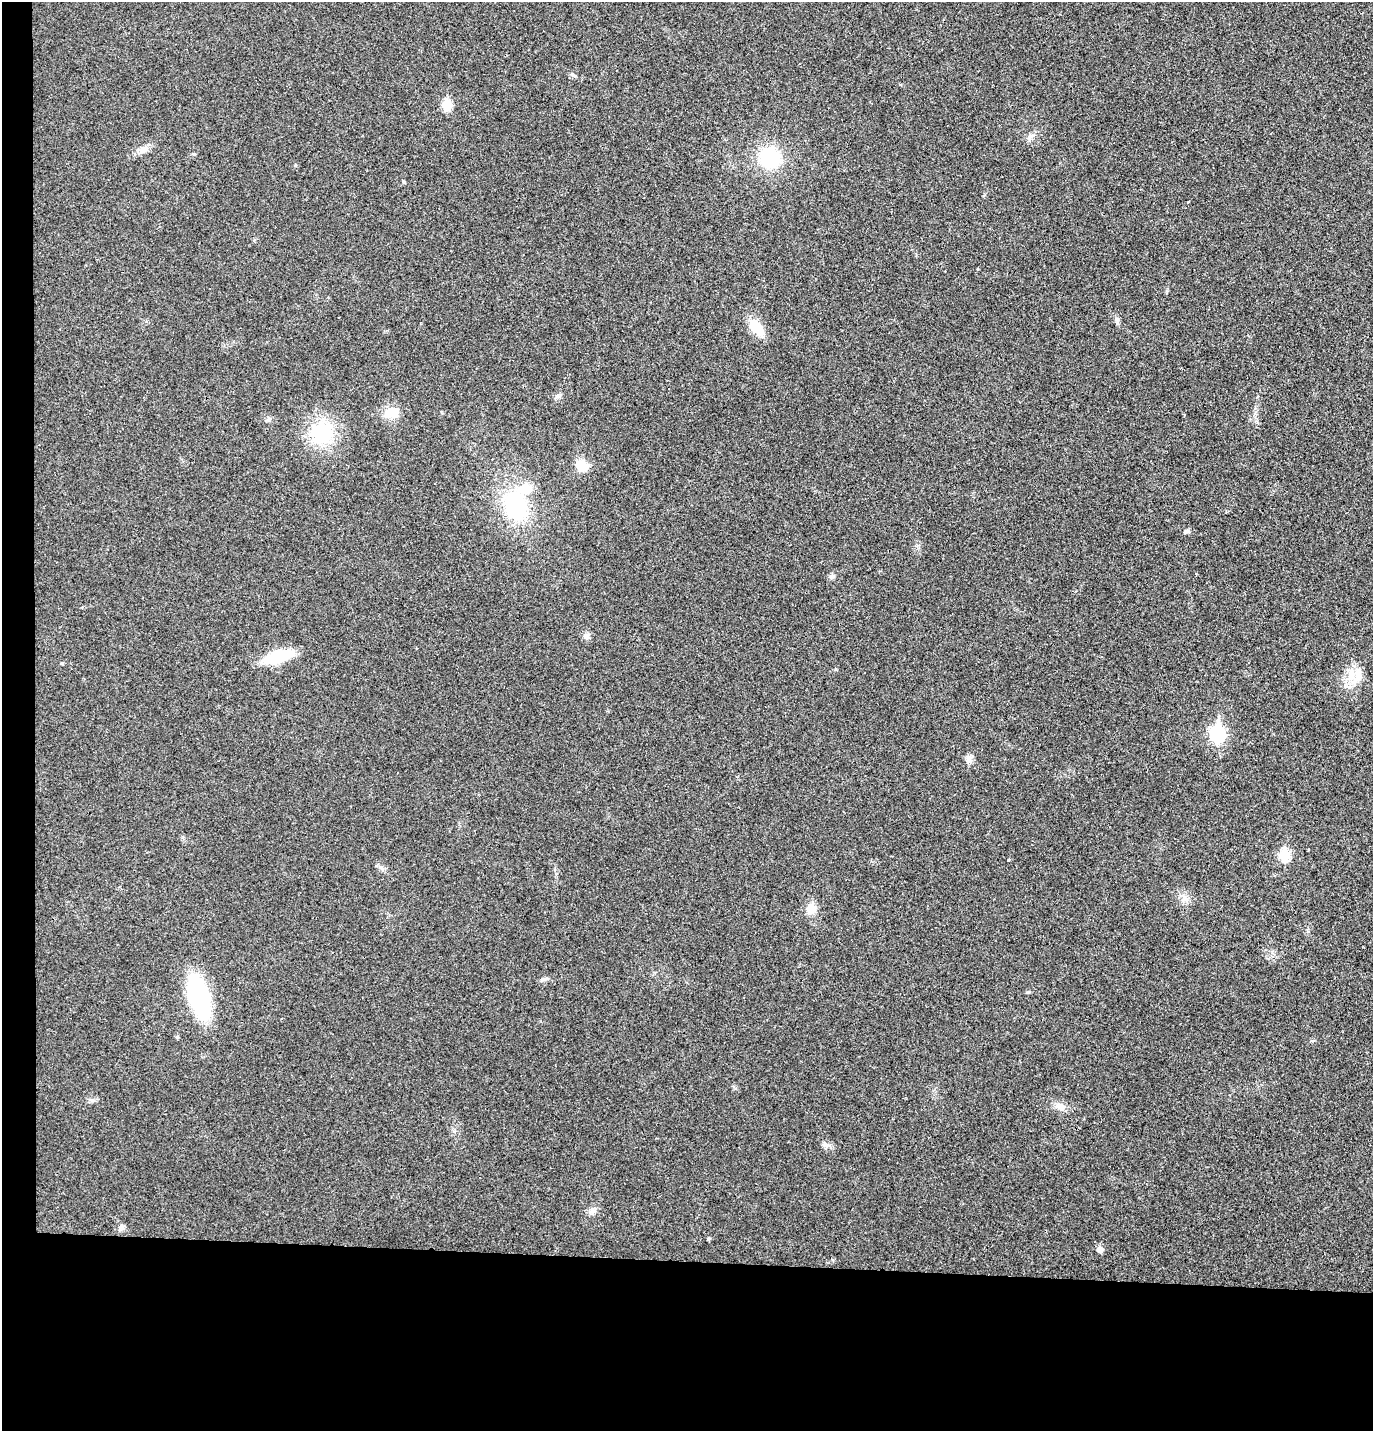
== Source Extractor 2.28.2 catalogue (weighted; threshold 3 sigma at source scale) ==
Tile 7 of 3 x 3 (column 1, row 3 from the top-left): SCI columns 130-1500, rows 8-1436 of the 4373 x 4297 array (HDU 1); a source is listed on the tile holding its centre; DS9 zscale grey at full resolution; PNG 1375 x 1433 px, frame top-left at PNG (2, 2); no overlay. Shown black and unused: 14% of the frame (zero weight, under 3 of 4 exposures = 6% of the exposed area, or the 3 px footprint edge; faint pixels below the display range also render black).
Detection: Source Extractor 2.28.2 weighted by HDU 2 'WHT'; one run over the whole footprint, this tile lists its part. Background 0.0298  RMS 0.006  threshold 0.0268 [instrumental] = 3 sigma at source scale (4.5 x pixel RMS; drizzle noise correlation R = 1.50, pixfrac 1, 0.05/0.05 arcsec/px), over >= 5 px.
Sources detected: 33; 2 inside a brighter listed object's ellipse — not listed separately; the other 31 listed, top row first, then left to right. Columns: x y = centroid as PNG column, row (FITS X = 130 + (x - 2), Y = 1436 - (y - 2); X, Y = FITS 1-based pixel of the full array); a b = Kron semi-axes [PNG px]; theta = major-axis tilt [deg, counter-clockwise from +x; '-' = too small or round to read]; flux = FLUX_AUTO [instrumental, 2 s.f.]
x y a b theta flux
573 75 7 4 -44 1
447 105 6 5 - 23
143 149 13 6 28 3.4
769 158 20 19 - 34
404 182 4 4 - 0.7
1117 320 8 6 -78 1.4
756 327 24 13 -46 10
558 396 8 6 -16 1.6
392 413 19 12 5 9.4
268 420 7 4 1 1.1
322 432 21 19 44 39
582 465 13 10 -34 9.2
515 506 28 23 -64 49
1187 531 8 4 16 1.2
586 636 8 7 - 2.1
278 657 27 11 15 29
1351 676 18 10 74 8.6
1218 734 8 7 - 110
968 759 8 7 - 2.3
1284 855 6 5 - 31
381 868 8 4 -37 1.5
811 909 12 10 81 6.7
544 979 12 4 20 1.5
199 997 30 13 -73 99
177 1037 5 4 - 0.86
1060 1106 15 7 -36 3.7
825 1144 7 4 0 1.5
593 1211 9 6 27 2.2
121 1227 8 6 90 1.7
708 1238 4 4 - 0.95
1100 1249 5 5 - 4.2
Unlisted compact peaks at least as high as the median listed source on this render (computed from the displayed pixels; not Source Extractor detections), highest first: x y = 831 577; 1008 860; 62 663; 735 1088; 194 154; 295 165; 1186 899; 92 1100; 836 669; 1312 1041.